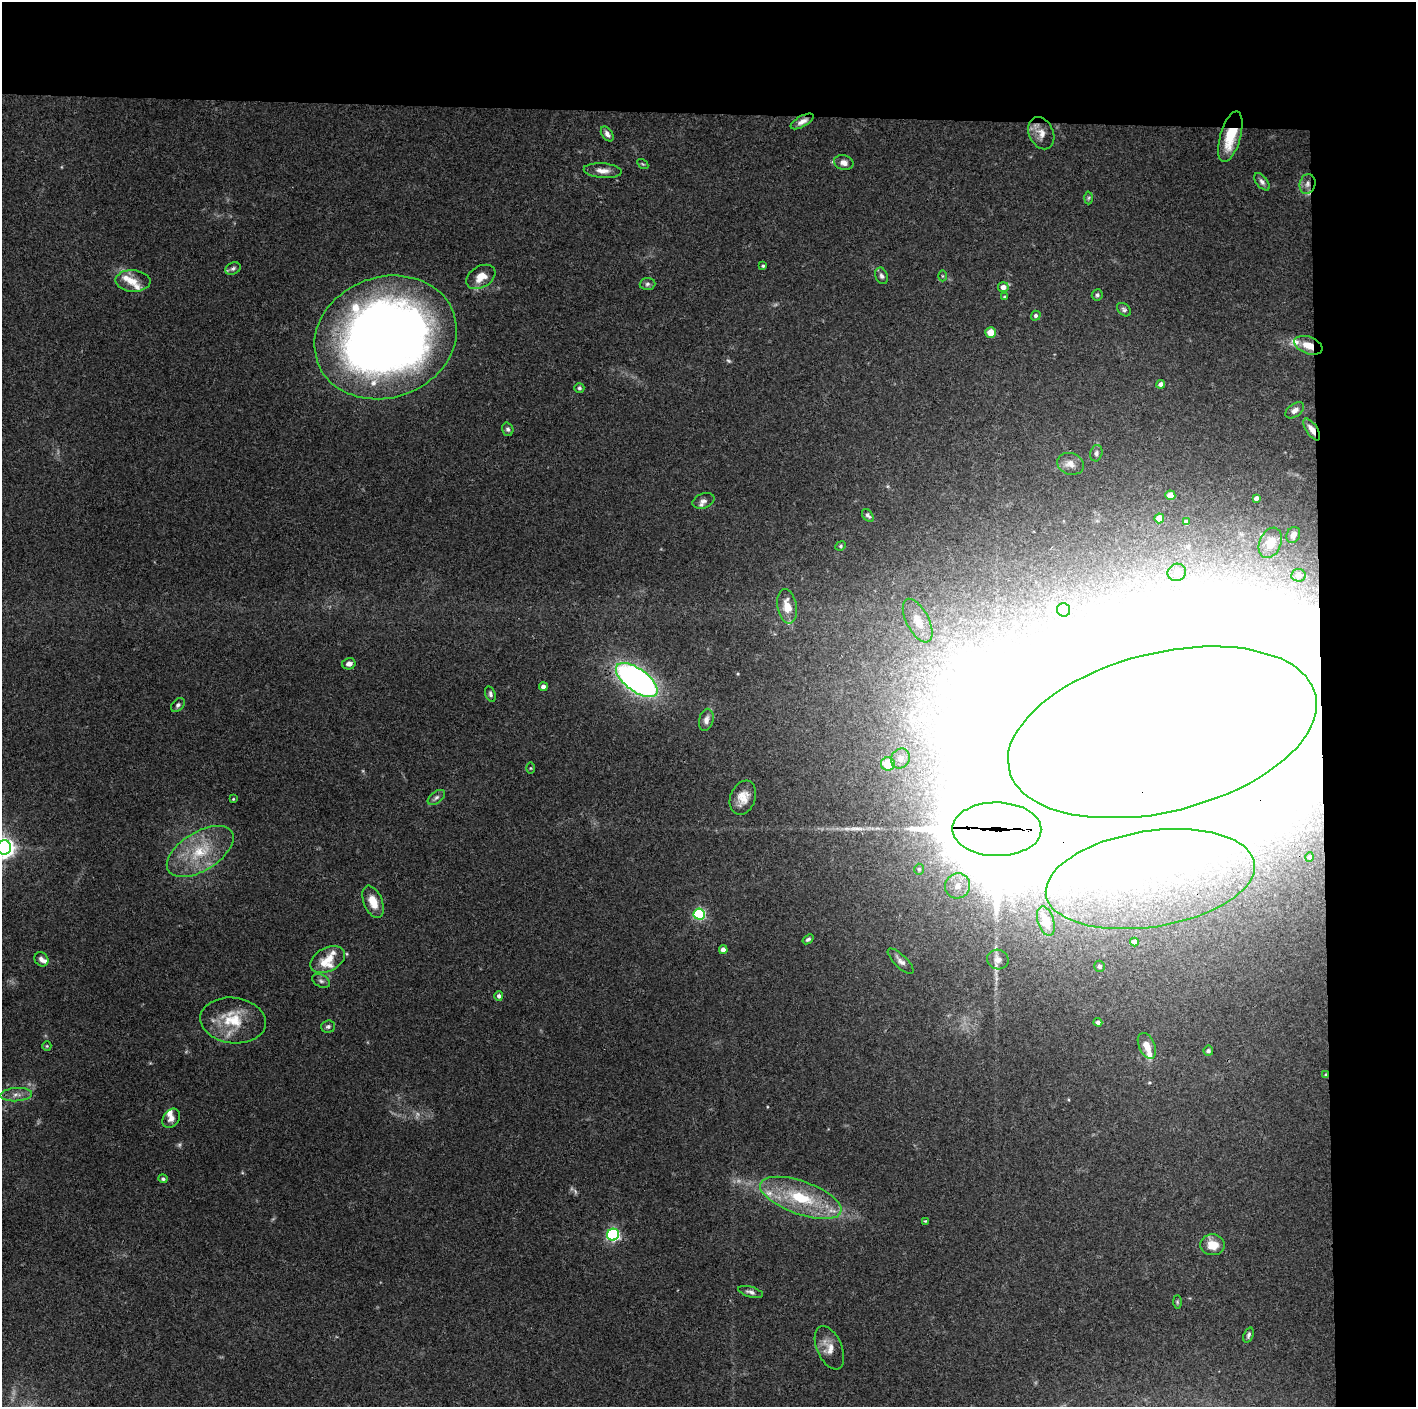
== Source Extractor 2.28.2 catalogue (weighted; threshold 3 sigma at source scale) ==
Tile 3 of 3 x 3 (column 3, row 1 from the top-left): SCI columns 2830-4243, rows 2811-4215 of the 4243 x 4219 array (HDU 1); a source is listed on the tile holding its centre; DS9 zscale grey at full resolution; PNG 1418 x 1409 px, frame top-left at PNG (2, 2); each listed source drawn as its Kron ellipse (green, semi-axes under 4 px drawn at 4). Shown black and unused: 14% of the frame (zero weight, under 3 of 4 exposures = <1% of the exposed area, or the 3 px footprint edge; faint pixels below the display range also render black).
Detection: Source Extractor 2.28.2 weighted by HDU 2 'WHT'; one run over the whole footprint, this tile lists its part. Background 0.0721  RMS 0.0054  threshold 0.0242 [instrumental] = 3 sigma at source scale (4.5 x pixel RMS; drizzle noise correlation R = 1.50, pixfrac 1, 0.05/0.05 arcsec/px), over >= 5 px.
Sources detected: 126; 6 too faint to see at this stretch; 10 inside a brighter object's white glare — neither listed nor drawn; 13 inside a brighter listed object's ellipse — not listed separately; the other 97 listed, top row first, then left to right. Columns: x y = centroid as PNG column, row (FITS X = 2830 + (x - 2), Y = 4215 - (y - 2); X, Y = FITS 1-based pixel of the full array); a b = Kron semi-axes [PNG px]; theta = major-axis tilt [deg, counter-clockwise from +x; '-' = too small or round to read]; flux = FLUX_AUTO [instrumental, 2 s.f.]
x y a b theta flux
802 121 13 5 29 3.1
1041 133 17 12 -65 5.5
607 134 8 5 -55 2.3
1230 137 26 10 74 19
844 163 10 7 -17 3
643 164 6 4 -34 0.64
603 171 19 7 -5 4.5
1262 182 10 5 -52 1.8
1307 184 10 8 76 3.1
1089 198 6 4 88 0.91
763 266 4 3 - 0.69
233 268 8 5 27 1.5
882 276 8 6 -68 1.8
943 276 5 3 - 0.54
481 277 16 10 31 6.8
133 281 17 10 -3 6.6
647 284 8 6 4 1.5
1003 287 5 5 - 3.4
1097 295 6 5 - 1.2
1004 297 4 4 - 0.58
1124 310 8 5 -41 1.3
1036 316 5 4 - 1.1
991 332 5 5 - 6.9
385 337 72 60 20 600
1308 345 15 8 -22 7.6
1161 384 4 4 - 2.3
579 388 5 5 - 1.2
1295 410 10 6 36 2.6
508 429 7 5 -71 1.4
1312 429 12 5 -57 3.9
1096 453 8 6 76 1.6
1070 464 13 10 -19 4.3
1170 495 5 5 - 4.3
1256 498 4 4 - 2
703 501 11 7 21 2.2
868 515 7 5 -50 1.6
1159 518 5 5 - 9.3
1186 522 4 4 - 2.2
1293 535 8 6 64 2.7
1270 543 16 10 67 7.6
841 546 5 4 - 0.81
1177 572 9 8 - 5
1298 575 7 6 - 3.4
787 606 17 9 -80 8.3
1064 610 6 6 - 4.4
918 621 24 11 -62 8.8
349 664 7 5 14 3
637 680 24 11 -36 220
543 687 4 4 - 2.9
490 694 8 5 -72 1.3
178 705 8 5 45 1.4
706 720 11 7 76 3
1162 732 158 79 14 29000
900 759 10 9 - 4.1
888 764 7 6 - 16
530 768 6 4 -90 0.6
436 797 10 6 37 1.6
743 798 17 12 69 7.3
233 799 4 3 - 0.5
997 829 45 27 -1 15000
4 847 7 7 - 370
200 851 37 19 32 26
1310 857 5 4 - 1.2
919 869 5 4 - 1
1150 879 105 48 9 130
958 886 13 12 - 9.2
373 902 17 9 -67 8.2
699 914 5 5 - 72
1046 921 15 8 -73 5.8
808 939 6 4 37 1.1
1134 942 4 4 - 2.2
723 950 4 4 - 2.7
41 959 7 6 - 2
998 959 11 10 - 3.5
328 960 18 12 27 7.1
901 961 17 6 -44 2.8
1100 966 5 5 - 1.5
321 981 9 6 -29 1.5
499 996 4 4 - 1.7
233 1020 33 23 -7 21
1098 1022 4 4 - 1.5
328 1027 7 6 - 1.5
47 1046 5 4 - 0.66
1147 1046 14 8 -66 5
1208 1051 5 5 - 1
1326 1075 4 3 - 1.1
16 1095 16 6 4 3.6
171 1118 10 7 51 3.3
163 1179 4 3 - 1
801 1198 43 16 -19 33
925 1221 4 3 - 0.46
613 1235 6 6 - 95
1212 1245 12 10 -5 8.1
751 1292 13 5 -16 2
1177 1302 7 4 -89 0.8
1248 1335 8 5 70 1.4
829 1348 23 12 -66 6.7
Overlapping masked pixels (flux is a lower limit): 9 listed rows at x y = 802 121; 1230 137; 1307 184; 1308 345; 1312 429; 1162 732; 997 829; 1150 879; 1326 1075
Isophote crosses this tile's border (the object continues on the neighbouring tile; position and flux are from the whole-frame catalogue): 1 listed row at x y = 4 847